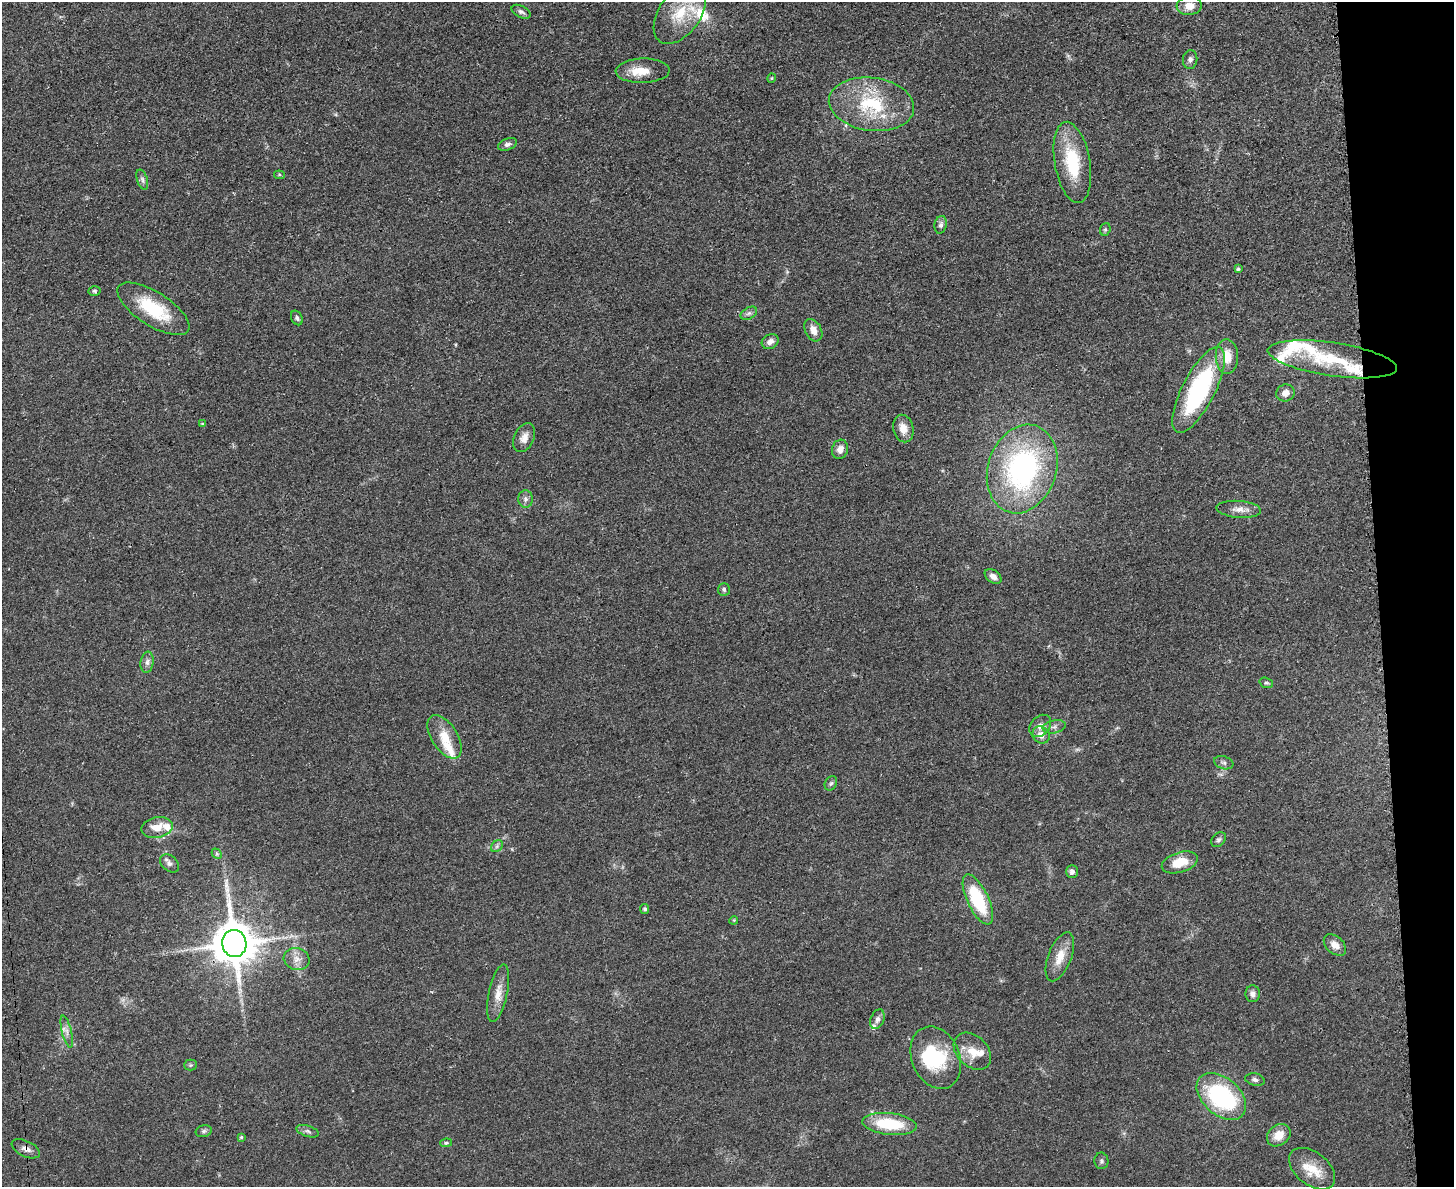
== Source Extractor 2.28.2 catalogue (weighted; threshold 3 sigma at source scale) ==
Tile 9 of 3 x 4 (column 3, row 3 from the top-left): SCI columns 3045-4496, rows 1198-2382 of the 4749 x 4765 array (HDU 1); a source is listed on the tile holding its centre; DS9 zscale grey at full resolution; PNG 1456 x 1189 px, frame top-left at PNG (2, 2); each listed source drawn as its Kron ellipse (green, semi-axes under 4 px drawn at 4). Shown black and unused: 5% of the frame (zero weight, under 3 of 4 exposures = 2% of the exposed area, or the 3 px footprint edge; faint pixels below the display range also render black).
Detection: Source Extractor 2.28.2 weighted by HDU 2 'WHT'; one run over the whole footprint, this tile lists its part. Background 0.0457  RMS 0.0051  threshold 0.023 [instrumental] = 3 sigma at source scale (4.5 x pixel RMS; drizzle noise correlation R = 1.50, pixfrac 1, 0.05/0.05 arcsec/px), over >= 5 px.
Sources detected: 84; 1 too faint to see at this stretch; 1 inside a brighter object's white glare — neither listed nor drawn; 9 inside a brighter listed object's ellipse — not listed separately; the other 73 listed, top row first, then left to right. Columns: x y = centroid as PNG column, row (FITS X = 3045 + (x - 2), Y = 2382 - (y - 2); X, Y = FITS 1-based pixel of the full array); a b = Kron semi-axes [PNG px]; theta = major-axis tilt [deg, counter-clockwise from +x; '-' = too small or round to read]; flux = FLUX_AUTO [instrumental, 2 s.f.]
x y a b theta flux
1189 6 12 9 5 5.2
521 12 10 5 -28 1.6
680 14 34 20 54 21
1190 59 9 7 82 1.8
643 71 27 12 1 9.3
772 78 4 4 - 0.53
871 104 43 26 -8 37
508 144 10 6 21 1.8
1072 162 41 17 -80 27
279 175 5 4 - 0.64
142 180 10 5 -72 1.5
941 225 9 6 79 1.8
1105 229 6 5 - 0.86
1238 269 4 3 - 1.1
94 291 6 4 -2 0.77
153 309 41 16 -33 28
749 313 9 5 30 1.6
297 318 8 5 -64 1.2
813 330 12 8 -61 4.6
770 342 9 7 30 3
1227 357 17 11 -88 9.2
1332 359 65 16 -8 32
1199 390 47 16 63 68
1285 393 9 8 - 3.8
203 424 3 3 - 0.58
903 428 14 10 -78 5.7
524 438 15 10 66 4
840 449 10 8 72 3.4
1022 469 45 34 72 100
525 499 9 7 90 1.9
1239 509 22 8 -4 4.6
993 576 9 6 -37 3.1
724 589 6 6 - 1.1
147 662 10 6 82 2.1
1266 683 7 5 -18 0.92
1040 726 12 9 48 3.3
1054 727 11 6 11 1.8
1041 735 9 8 - 3.7
444 737 24 13 -58 10
1224 763 10 6 -17 1.6
831 783 7 6 - 0.99
157 827 16 10 12 7.4
1219 840 8 6 45 1.5
497 846 7 5 47 1.1
217 854 6 4 -46 0.81
1180 862 19 10 17 11
169 863 11 7 -40 2.2
1072 872 6 6 - 1.8
978 899 27 10 -65 29
645 909 5 4 - 0.89
734 920 4 3 - 0.46
234 943 13 12 - 2000
1335 945 13 8 -42 4.3
1060 957 26 11 69 8.6
297 959 13 10 -15 4.4
498 993 29 9 78 6.7
1253 994 8 7 - 2.5
877 1019 10 6 68 2.3
67 1032 16 5 -76 2.5
972 1051 21 15 -44 8.8
936 1058 32 24 -67 31
190 1065 6 5 - 0.77
1255 1080 10 6 -14 1.6
1221 1096 28 18 -41 64
890 1124 27 11 -6 25
204 1131 8 6 17 1.2
308 1131 11 5 -18 1.6
1279 1135 13 10 39 7.1
241 1137 4 3 - 0.75
446 1143 6 4 9 0.75
26 1149 15 7 -26 2.9
1101 1161 8 7 - 1.1
1312 1169 26 16 -39 12
Overlapping masked pixels (flux is a lower limit): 2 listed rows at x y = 234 943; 26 1149